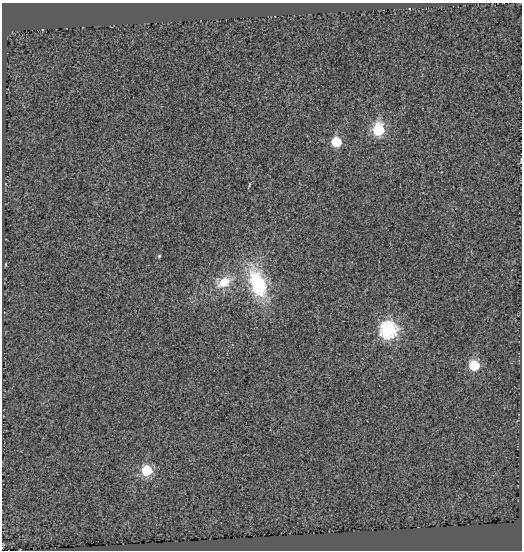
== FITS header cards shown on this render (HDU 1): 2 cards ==
NAXIS1  =                  520
NAXIS2  =                  548

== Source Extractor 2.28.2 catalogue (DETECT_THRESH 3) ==
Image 520 x 548 px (HDU 1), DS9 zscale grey, 1 PNG px = 1 image px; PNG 524 x 552 px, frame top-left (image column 1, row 548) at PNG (2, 3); no overlay
Background -6.28e-05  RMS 0.02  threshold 0.0591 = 3 sigma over >= 5 px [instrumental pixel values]
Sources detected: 10; all 10 listed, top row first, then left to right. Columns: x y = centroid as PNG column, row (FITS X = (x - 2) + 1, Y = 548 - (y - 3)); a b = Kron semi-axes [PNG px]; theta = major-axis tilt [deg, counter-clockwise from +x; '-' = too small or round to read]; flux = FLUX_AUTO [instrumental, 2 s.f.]
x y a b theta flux
378 130 7 6 - 150
336 142 6 6 - 68
249 185 6 3 69 1.5
159 256 4 4 - 1.8
6 264 5 3 - 1
224 282 22 14 20 32
257 283 35 17 -70 110
388 330 7 7 - 400
474 365 6 6 - 92
147 471 6 6 - 100